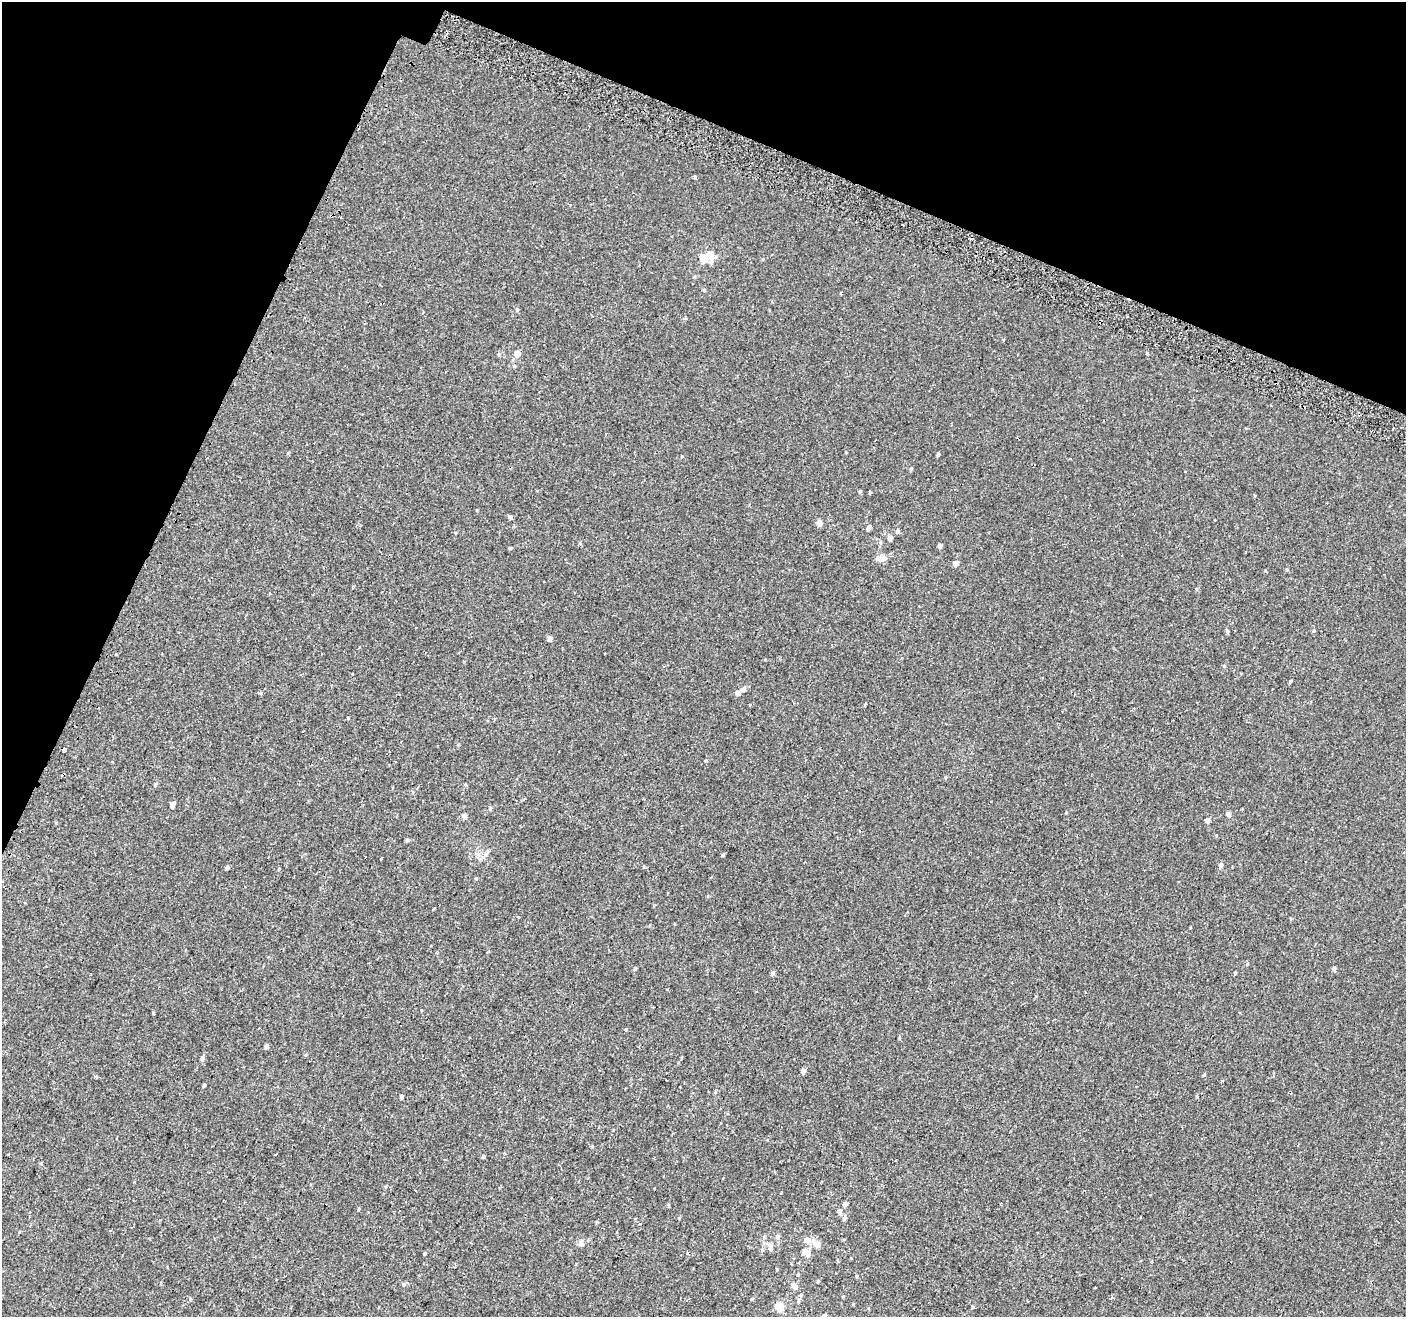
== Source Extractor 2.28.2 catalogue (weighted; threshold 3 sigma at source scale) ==
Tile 2 of 4 x 4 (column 2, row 1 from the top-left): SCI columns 1450-2853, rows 4272-5586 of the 5715 x 5843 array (HDU 1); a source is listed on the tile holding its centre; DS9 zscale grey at full resolution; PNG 1408 x 1319 px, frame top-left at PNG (2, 2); no overlay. Shown black and unused: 21% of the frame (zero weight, under 2 of 3 exposures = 3% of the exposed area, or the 3 px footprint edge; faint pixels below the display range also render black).
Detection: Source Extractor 2.28.2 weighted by HDU 2 'WHT'; one run over the whole footprint, this tile lists its part. Background 1.28e-04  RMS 0.0031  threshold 0.0139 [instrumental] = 3 sigma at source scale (4.5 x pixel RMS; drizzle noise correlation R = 1.50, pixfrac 1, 0.0396/0.0396 arcsec/px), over >= 5 px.
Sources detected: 84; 4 cosmic-ray / hot-pixel residue — not listed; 4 inside a brighter listed object's ellipse — not listed separately; the other 76 listed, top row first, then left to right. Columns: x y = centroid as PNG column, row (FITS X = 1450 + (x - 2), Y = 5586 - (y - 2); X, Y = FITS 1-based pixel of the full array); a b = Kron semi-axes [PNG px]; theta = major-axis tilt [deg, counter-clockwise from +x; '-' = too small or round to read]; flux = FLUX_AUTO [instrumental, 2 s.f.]
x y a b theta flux
695 177 3 3 - 0.68
704 258 6 5 - 6.8
711 261 12 6 -84 1.4
841 293 3 3 - 1.3
517 309 5 4 - 0.34
1147 353 4 3 - 0.25
499 354 6 3 71 0.31
517 354 6 5 - 2
938 454 4 3 - 0.47
1070 459 3 3 - 0.49
860 491 5 3 - 0.3
510 516 5 4 - 0.53
819 523 5 5 - 1.7
870 526 7 5 87 0.63
897 531 5 4 - 0.44
890 538 5 4 - 1.2
940 546 4 4 - 0.77
510 548 4 4 - 0.3
881 558 14 6 -1 1.7
955 563 5 4 - 1.6
1196 589 5 3 - 0.28
1227 631 6 4 -89 0.38
550 639 5 4 - 0.99
1290 681 4 3 - 0.27
744 689 8 6 52 0.74
261 693 5 3 - 0.29
738 693 6 5 - 1.2
348 718 4 3 - 0.21
64 749 4 3 - 1
945 777 5 3 - 0.29
155 784 5 5 - 0.43
172 804 5 4 - 1.7
490 808 5 4 - 0.41
1228 814 4 4 - 1.2
464 816 5 4 - 1.5
1208 820 4 4 - 1.2
407 840 5 4 - 0.45
723 855 4 3 - 0.45
381 859 3 3 - 0.89
1221 865 5 4 - 0.88
227 867 5 4 - 0.58
1247 964 4 3 - 0.24
635 968 5 4 - 0.42
1334 968 5 4 - 0.61
772 973 5 5 - 0.54
1235 973 4 3 - 0.31
153 1013 4 3 - 0.84
626 1029 3 3 - 0.6
266 1047 5 5 - 0.54
202 1058 6 5 - 0.79
803 1071 5 4 - 1.1
1204 1074 4 4 - 0.29
1222 1080 3 3 - 0.76
204 1085 3 3 - 0.38
401 1096 4 3 - 0.54
483 1156 4 4 - 0.53
415 1190 2 2 - 0.25
846 1204 6 5 - 0.49
840 1212 9 5 -80 0.84
19 1232 4 3 - 0.24
777 1236 6 5 - 0.76
808 1240 6 6 - 1.8
581 1243 7 6 - 1.1
817 1244 6 5 - 2.6
770 1245 8 7 - 1.1
762 1249 6 5 - 0.52
804 1251 6 5 - 1.3
425 1253 4 3 - 0.33
798 1274 4 3 - 0.24
818 1282 5 3 - 0.29
403 1284 6 5 - 0.47
793 1284 6 6 - 0.81
190 1299 5 3 - 0.28
853 1304 4 3 - 0.23
780 1307 5 5 - 8.6
972 1307 5 3 - 0.25
Overlapping masked pixels (flux is a lower limit): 1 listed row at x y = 64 749
Unlisted compact peaks at least as high as the median listed source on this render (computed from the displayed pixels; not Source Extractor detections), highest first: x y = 1197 1097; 476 878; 870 492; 1224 666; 679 1218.